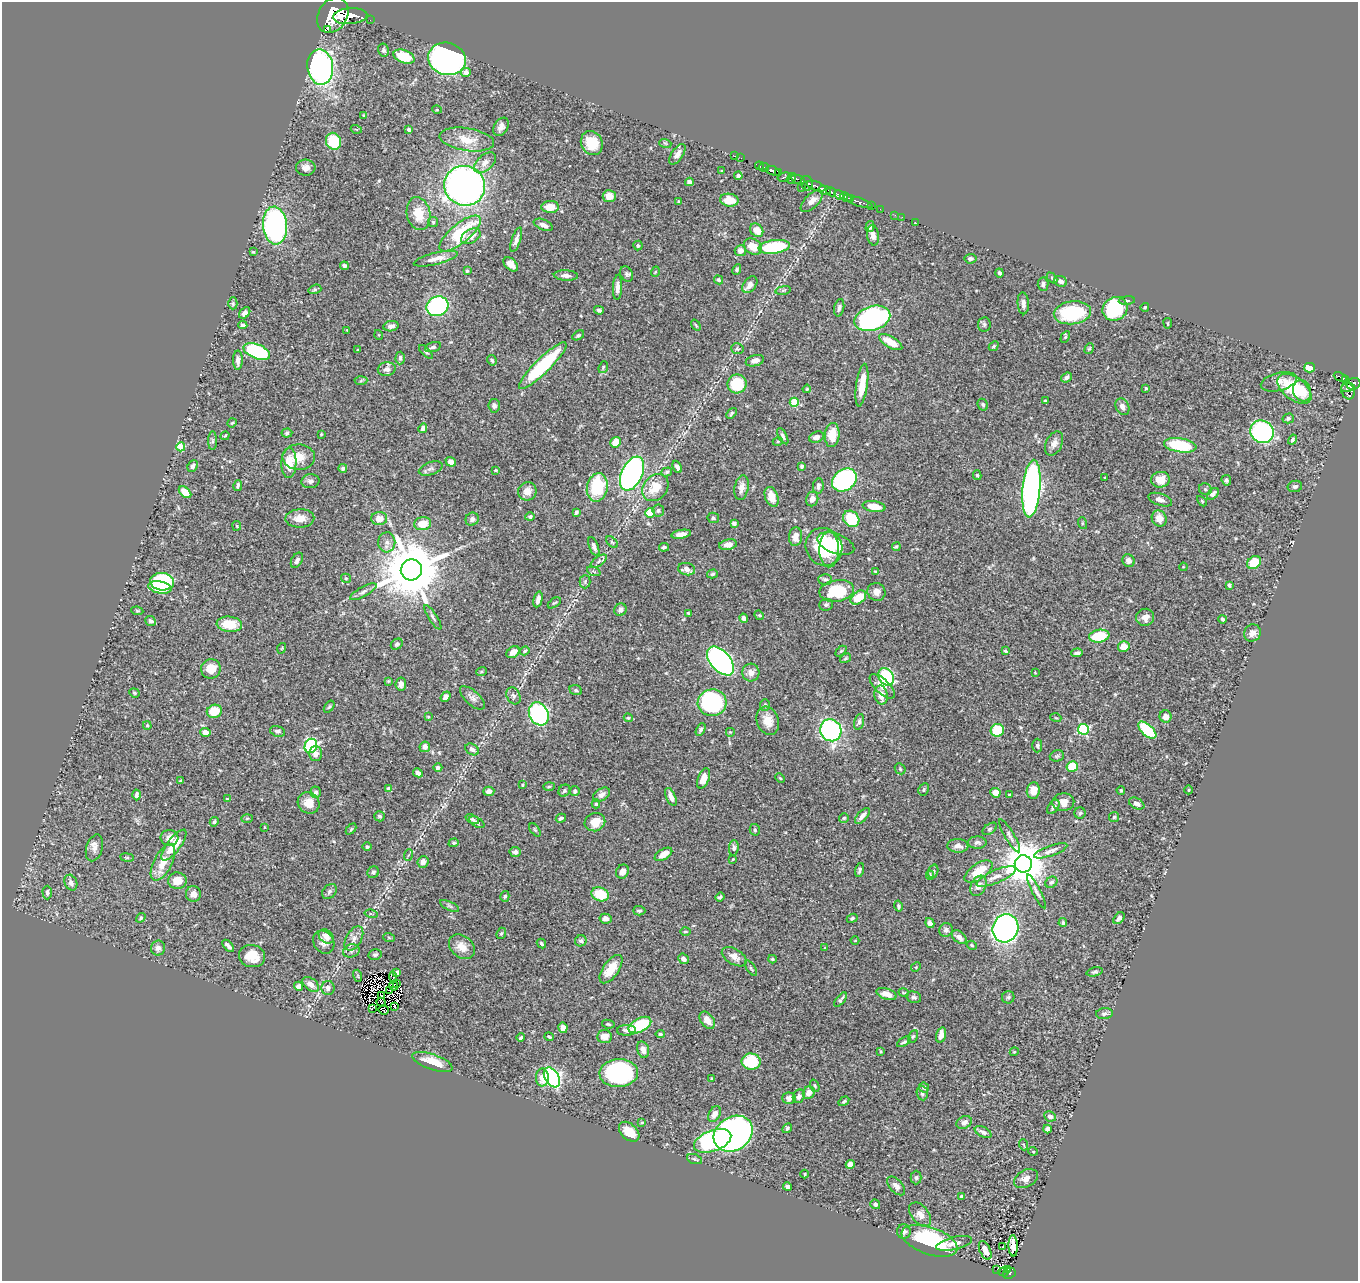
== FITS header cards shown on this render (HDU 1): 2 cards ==
NAXIS1  =                 1356
NAXIS2  =                 1279

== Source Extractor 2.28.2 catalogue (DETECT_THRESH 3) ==
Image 1356 x 1279 px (HDU 1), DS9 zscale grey, 1 PNG px = 1 image px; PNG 1360 x 1283 px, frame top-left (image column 1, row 1279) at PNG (2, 2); each listed source drawn as its Kron ellipse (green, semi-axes under 4 px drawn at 4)
Background 0.506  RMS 0.02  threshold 0.0611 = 3 sigma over >= 5 px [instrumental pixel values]
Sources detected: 507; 6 with non-positive FLUX_AUTO (blend fragments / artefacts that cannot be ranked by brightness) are neither listed nor drawn; of the other 501, the 500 brightest by FLUX_AUTO listed and drawn (1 fainter detections omitted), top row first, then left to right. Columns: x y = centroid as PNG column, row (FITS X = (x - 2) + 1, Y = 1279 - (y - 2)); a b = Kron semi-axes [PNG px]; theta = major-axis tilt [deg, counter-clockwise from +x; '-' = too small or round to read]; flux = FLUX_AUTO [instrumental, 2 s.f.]
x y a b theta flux
333 15 19 14 58 6200
350 16 17 8 5 2200
370 20 2 2 - 3.1
327 29 2 2 - 8600
384 50 6 5 - 3.2
404 57 11 6 -19 42
447 59 19 16 -16 450
320 67 18 13 -81 340
466 72 5 4 - 9.7
437 110 5 3 - 1.1
364 115 3 3 - 1.5
501 127 10 7 56 6.8
356 129 5 3 - 1.2
409 129 4 4 - 3.7
467 140 27 11 -9 25
333 141 9 7 -66 50
592 143 12 10 -67 30
665 143 6 3 -18 1.8
677 154 12 5 56 7.5
735 156 2 2 - 8.8
741 158 2 2 - 11
485 163 13 7 41 9.5
760 166 4 3 - 190
764 167 5 3 - 500
306 168 9 8 - 7.3
722 171 3 3 - 1.2
773 171 7 4 -21 470
778 172 3 3 - 160
738 176 4 4 - 4.8
784 177 7 4 15 230
791 179 5 4 - 160
798 179 7 3 -16 150
689 182 4 4 - 6.9
807 183 7 6 - 240
465 186 21 19 -27 620
816 186 10 3 -20 230
801 188 2 2 - 51
825 190 6 4 -12 700
831 192 5 3 - 300
839 195 5 3 - 420
609 196 6 6 - 14
846 197 6 3 -25 280
850 198 3 3 - 170
729 200 9 6 -9 20
679 201 3 3 - 1.6
812 201 14 7 45 9.6
858 202 15 3 -19 210
872 206 2 2 - 2.5
550 207 9 6 -2 21
880 209 2 2 - 3.9
418 214 17 11 -79 25
895 215 2 2 - 4.3
902 217 3 2 - 2.3
433 222 5 5 - 1.9
915 223 2 2 - 0.79
275 225 19 12 -85 260
543 225 10 5 -23 6.3
870 226 5 4 - 4.7
757 230 7 6 - 15
460 233 26 9 40 74
873 235 10 6 -79 7.9
471 236 10 7 30 11
516 240 12 4 72 6.6
638 246 5 4 - 2.4
753 247 10 7 -33 20
774 247 15 6 7 87
740 251 5 5 - 6.5
253 252 3 3 - 1.3
436 259 22 6 14 12
970 259 6 5 - 4.4
511 264 8 5 -42 10
344 266 4 4 - 3.9
737 269 5 4 - 2.1
467 271 4 4 - 1.8
655 272 5 3 - 1.1
999 273 4 3 - 2.9
626 274 8 6 -59 3.4
566 276 12 5 -3 6.7
1052 278 6 4 -46 1.6
718 280 5 4 - 2
1060 281 6 5 - 6.5
1043 284 6 5 - 4.6
750 285 9 6 51 8.3
617 287 12 4 87 7.8
315 289 6 4 17 2.1
783 290 8 4 9 2.2
1127 301 8 4 5 2.5
233 303 6 4 90 2
1023 303 11 5 -86 6.5
437 306 11 9 26 220
1145 307 4 3 - 1.6
839 308 9 5 79 4.6
1115 309 13 11 31 140
599 310 5 4 - 3.3
245 313 6 4 45 5.3
1072 313 19 11 8 89
872 318 18 12 17 360
1168 323 5 2 - 1.4
984 324 7 6 - 3.3
243 325 4 4 - 3.9
696 325 6 3 -53 1.4
391 326 7 5 10 5.9
347 330 3 3 - 0.91
379 335 5 3 - 1.3
578 335 6 4 31 2.4
1065 337 6 4 60 1.8
891 342 13 5 -30 23
994 346 5 3 - 1.7
433 347 8 5 16 3.5
737 349 6 5 - 2.6
1089 349 5 4 - 1.6
358 350 3 2 - 0.92
257 351 14 7 -21 150
426 352 9 3 -45 2.5
400 358 6 4 89 2.9
238 360 9 5 90 6.9
492 360 5 4 - 2.6
755 361 9 5 16 7.4
543 366 32 7 45 120
603 367 6 4 69 2
1309 368 5 5 - 24
387 369 9 7 9 6.7
1066 377 6 4 38 4.3
1340 377 7 3 -22 75
1346 380 4 3 - 39
361 381 6 4 4 2.1
1279 382 18 9 14 11
737 384 9 9 - 55
1353 384 7 5 19 350
862 385 21 5 82 33
1348 387 7 3 7 170
1146 388 3 3 - 1.5
807 389 4 3 - 1.5
1294 389 19 11 -37 71
1302 391 11 8 -71 17
1348 391 9 6 -72 250
1045 401 4 3 - 1.4
794 402 4 4 - 55
983 405 6 5 - 2.5
494 406 7 5 -84 4.1
1122 407 9 6 -63 6.9
731 413 6 3 48 2.1
1288 418 5 5 - 3.7
232 423 5 4 - 1.5
423 428 5 4 - 5
1262 432 12 11 - 230
287 433 5 4 - 2.1
321 434 3 3 - 1
832 435 12 7 85 26
225 436 4 3 - 1.6
783 436 9 4 -63 4.4
816 437 7 5 19 5.7
1292 440 5 4 - 2.5
213 441 9 4 90 3
778 441 5 3 - 1.3
616 442 5 5 - 21
1054 443 13 8 64 8.8
1180 445 16 7 -8 74
181 447 4 4 - 37
299 457 16 12 -1 21
451 462 5 4 - 11
289 463 15 7 88 26
193 466 6 4 65 3.6
802 466 4 3 - 2.4
677 467 6 4 -64 4.9
343 468 4 4 - 2.8
431 469 12 6 18 5
496 470 4 3 - 1.2
667 472 5 4 - 2.1
632 474 18 10 65 360
977 475 5 3 - 1.6
1105 478 3 2 - 0.93
844 480 13 10 36 280
1160 480 9 8 - 20
1226 480 5 4 - 2.5
310 481 9 7 9 4.7
238 486 5 3 - 2.5
818 486 7 5 81 5.2
1295 486 7 5 11 3.1
597 487 14 10 80 74
655 488 15 11 48 28
741 488 13 7 80 8.6
1031 489 29 9 85 530
1205 489 6 5 - 2.7
527 491 9 9 - 11
185 492 7 4 -40 19
1213 494 7 4 42 5.3
772 497 10 6 -69 18
812 499 7 6 - 7.5
1160 500 12 6 -19 6.7
1202 501 6 3 -46 1.5
874 506 11 5 -8 19
658 511 6 5 - 2.8
576 512 4 3 - 3.2
650 513 5 5 - 31
530 517 5 4 - 3
300 518 14 9 2 15
713 518 6 5 - 2.5
1159 518 8 7 - 14
379 519 8 6 1 14
472 519 7 6 - 5.1
851 519 9 7 -46 48
734 523 4 4 - 3.8
1082 523 6 4 -72 1.4
423 524 8 6 9 22
237 526 5 4 - 1.5
681 534 10 4 9 7.7
795 537 9 6 85 12
387 542 10 8 -88 7.5
612 542 7 4 -45 2.4
836 544 19 9 -21 51
728 545 9 5 11 10
594 546 10 4 -69 4.3
664 547 5 4 - 2.4
824 547 19 18 - 67
896 547 4 3 - 2.1
829 549 18 10 89 28
297 560 8 5 60 4.9
599 561 9 4 36 3.7
1128 561 6 6 - 6.3
1254 563 7 6 - 38
1183 567 4 3 - 1
687 569 8 6 -11 9.9
411 570 11 10 - 12000
594 571 7 4 -20 2
875 571 4 3 - 1
712 574 5 4 - 2.4
346 578 5 4 - 1.6
825 579 7 5 -1 3.6
162 582 12 9 -3 100
585 582 7 5 89 2.9
1229 585 4 3 - 2.3
160 587 11 6 -10 43
837 591 17 10 9 71
363 592 15 5 29 4.6
876 592 9 8 - 8.2
858 598 9 6 38 34
538 599 8 4 77 6.6
554 603 7 3 34 1.8
826 605 7 6 - 3.5
620 610 6 6 - 5.5
137 611 6 4 -8 1.7
688 613 4 4 - 1.3
759 615 5 4 - 1.5
433 617 14 4 -57 3.6
1145 617 9 8 - 10
744 618 4 3 - 4.5
1223 619 4 3 - 3.2
151 621 5 4 - 3.6
229 624 13 7 -5 31
1252 633 9 8 - 7.4
1099 636 10 6 9 46
397 644 6 5 - 3.2
1124 646 6 5 - 16
282 648 5 3 - 1.1
525 651 5 3 - 1.9
841 651 6 4 45 1.8
1005 651 4 3 - 1.5
513 652 7 5 40 10
1077 653 6 3 4 4.3
846 658 6 3 31 1.7
720 661 17 10 -48 400
211 669 10 9 - 18
481 672 5 3 - 1.4
1035 672 3 3 - 0.94
751 673 9 8 - 9.2
886 677 9 7 -54 95
388 681 4 3 - 1.5
401 684 6 5 - 7.4
882 686 16 7 -44 12
576 690 6 5 - 2.1
134 693 5 4 - 1.9
881 695 9 6 -79 13
513 696 9 6 -61 4.1
446 697 6 4 51 8.7
472 698 15 7 -42 6
712 703 14 13 - 190
765 705 6 5 - 2.7
329 707 7 3 54 1.8
214 711 7 6 - 30
539 714 12 9 -64 240
1166 716 6 6 - 7.2
428 717 4 3 - 1.3
628 718 4 4 - 1.4
1056 718 5 3 - 1.3
768 721 14 11 -70 18
859 722 8 5 74 3.5
147 725 4 4 - 1.4
701 729 6 4 62 3.1
1083 729 5 5 - 130
831 730 11 10 - 310
997 730 6 6 - 51
1147 730 11 5 -42 65
278 731 8 5 -15 3.8
205 732 5 4 - 14
730 732 5 5 - 1.8
311 746 7 6 - 190
1037 746 7 5 90 2.9
425 747 5 5 - 8.3
472 749 7 5 -30 4.9
315 753 7 7 - 7.7
1057 756 7 5 16 2.5
438 767 4 4 - 3.8
1072 767 6 5 - 35
900 769 6 5 - 2
418 773 5 4 - 6.7
704 778 10 5 69 14
780 778 5 3 - 1.5
181 781 4 3 - 1.5
523 785 3 2 - 1.2
549 786 5 3 - 1.4
389 789 4 4 - 11
924 789 6 5 - 2.7
1121 790 4 3 - 1.7
1189 790 4 3 - 1.1
489 791 5 4 - 6.4
564 791 6 5 - 3.1
575 791 5 4 - 3.3
1033 791 8 6 82 16
316 792 6 5 - 3.7
995 793 5 5 - 12
137 795 5 3 - 3.4
601 795 9 6 32 6.2
1009 795 3 2 - 1.4
671 797 9 4 -66 9.1
227 799 4 3 - 1
1063 802 11 8 4 13
309 803 11 10 - 15
596 804 4 4 - 1.8
1137 804 8 5 -27 6.1
1053 807 8 5 56 3.5
1080 813 5 5 - 2.4
380 816 5 5 - 2.7
862 816 9 4 48 6.5
1114 817 5 5 - 1.9
247 818 6 4 2 1.7
561 818 5 3 - 2.9
844 818 5 5 - 1.8
472 819 7 4 -25 2.7
214 822 5 4 - 2.2
477 822 8 4 -29 3.9
595 822 10 9 - 18
264 827 4 2 - 0.82
351 829 6 4 47 1.7
990 829 8 5 36 3
535 830 7 4 -54 2.1
755 830 6 5 - 2.4
1010 836 19 4 -59 5.3
169 838 9 8 - 9.1
454 843 5 4 - 1.8
977 843 9 6 1 3.9
174 845 18 6 52 35
958 846 10 7 -3 7.6
367 847 5 4 - 2.9
94 848 14 8 74 8.7
734 848 8 5 85 3.2
1051 851 17 5 19 6.8
515 852 5 5 - 3.9
663 854 10 5 31 14
408 855 6 3 69 1.8
127 857 7 3 -8 1.8
733 859 3 2 - 1.1
163 862 20 9 63 25
423 862 6 5 - 9
1023 864 8 8 - 5100
860 870 7 4 74 2.8
933 871 7 5 73 2.6
979 871 16 7 34 28
373 872 6 5 - 3.6
622 872 7 6 - 7.9
930 875 4 4 - 1.9
996 876 21 6 23 11
177 881 9 8 - 20
1051 882 6 5 - 2.7
71 883 8 6 -64 6.4
978 886 10 7 66 8.7
329 891 8 6 48 3.7
1036 891 19 4 -63 5.1
47 892 7 5 -90 3.9
193 894 8 7 - 8
600 894 9 7 -19 43
505 896 5 4 - 2.4
720 897 5 3 - 2.7
450 906 10 4 -27 2.8
898 906 5 4 - 2
639 911 6 4 -3 2.9
371 914 7 3 -13 1.3
141 918 5 4 - 2.2
852 918 5 4 - 2.6
1119 918 7 4 49 4.2
606 919 6 5 - 7.1
930 923 5 4 - 5.8
1063 923 4 4 - 2.3
1005 928 14 12 67 490
946 930 7 6 - 4.5
685 932 5 2 - 1.5
501 933 6 4 67 2
326 936 8 6 -38 9.8
959 937 9 5 -41 6.6
389 938 6 4 -20 1.5
354 939 13 7 59 8.1
581 941 6 5 - 3
855 941 4 3 - 0.87
324 942 12 10 -54 8.7
541 943 5 4 - 2.4
972 945 5 4 - 1.7
228 946 7 3 -46 4.5
462 947 14 10 -40 15
158 948 7 7 - 6
825 948 4 3 - 1.1
351 951 8 6 15 3.9
375 954 6 5 - 2.7
252 956 13 11 -12 22
734 957 14 7 -31 9.8
683 959 6 4 -42 6.7
772 959 4 3 - 2.1
916 967 5 4 - 1.5
751 968 9 3 -57 2.2
611 969 16 8 55 25
1095 972 8 4 13 2.4
397 973 4 3 - 3.9
358 976 6 4 -73 1.7
393 977 5 2 - 2.4
311 984 9 6 -38 9.7
396 984 4 2 - 0.96
298 986 4 4 - 5.9
394 986 5 2 - 1.5
328 988 7 6 - 5.2
390 991 3 2 - 0.38
904 993 5 3 - 1.3
887 994 10 5 -19 12
382 996 3 3 - 2.3
914 997 7 5 -15 3.3
1008 997 6 6 - 2.6
840 1000 9 3 51 2.9
381 1002 4 2 - 2.1
395 1006 3 2 - 1.3
372 1008 4 2 - 0.96
383 1010 5 2 - 1.8
1104 1013 8 5 6 4.1
707 1020 9 6 -51 11
608 1024 6 4 -10 2.1
640 1025 12 7 27 72
563 1028 5 4 - 6.2
626 1030 9 5 1 4.6
660 1034 4 3 - 2
941 1035 8 5 73 9.6
604 1036 7 6 - 12
913 1036 6 4 61 2.1
549 1037 5 3 - 1.8
521 1038 4 3 - 2.3
904 1042 8 4 30 3
643 1050 8 5 -75 6.4
881 1052 4 3 - 1.4
1014 1052 4 3 - 1.1
432 1062 21 7 -19 25
751 1062 9 8 - 63
619 1073 19 14 3 210
542 1077 9 6 -89 14
552 1077 11 7 -58 350
712 1078 3 2 - 1.3
815 1086 6 4 -70 2
924 1088 5 5 - 2.5
809 1093 6 5 - 12
922 1093 7 5 -83 3.5
799 1096 7 5 62 6.1
789 1098 7 6 - 7.6
844 1101 6 4 32 2.8
714 1114 8 5 62 11
1050 1116 6 5 - 4.9
642 1122 4 3 - 1.2
964 1122 8 6 27 7.2
787 1128 5 4 - 2.5
1047 1129 4 4 - 5.8
629 1132 12 7 -43 19
983 1132 9 5 -27 5.6
733 1134 21 16 34 580
713 1141 19 10 20 230
1024 1145 5 3 - 1.3
1033 1151 5 3 - 1.1
694 1159 8 4 -21 2.5
850 1164 4 4 - 8
805 1174 4 3 - 1.1
916 1178 7 5 90 2.8
1026 1179 13 8 28 8.2
896 1186 11 6 -46 5.6
787 1187 4 4 - 4.8
961 1197 3 3 - 2.6
875 1204 5 4 - 3
920 1214 14 8 -51 9.2
904 1232 7 7 - 4.5
930 1241 29 13 -19 140
954 1243 18 6 14 8.7
1013 1246 10 4 -87 12
1003 1247 3 2 - 0.83
985 1250 10 5 -65 12
997 1270 3 3 - 6.9
1008 1270 3 2 - 11
1003 1272 5 3 - 37
1009 1273 7 5 25 63
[1 fainter detection neither listed nor drawn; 6 non-positive-flux detections neither listed nor drawn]